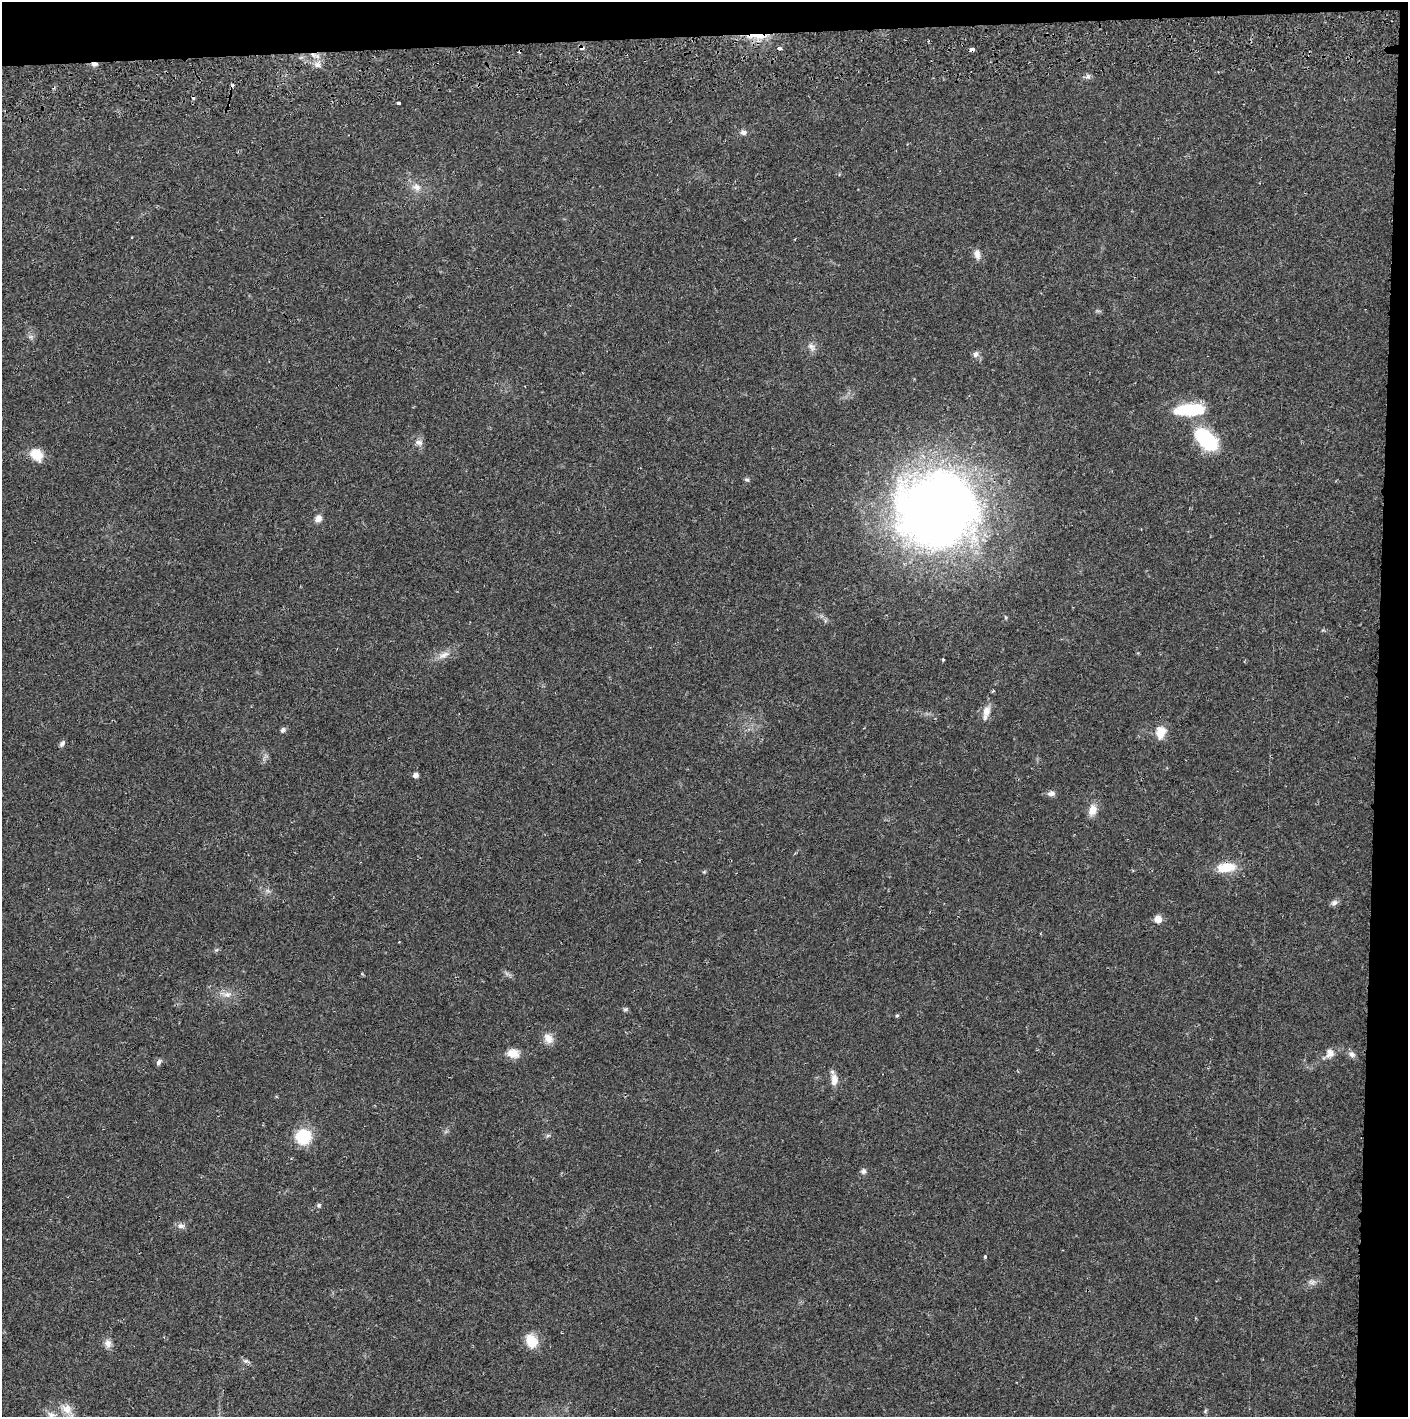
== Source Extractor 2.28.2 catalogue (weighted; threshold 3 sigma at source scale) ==
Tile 3 of 3 x 3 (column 3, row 1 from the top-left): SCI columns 2815-4220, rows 2886-4300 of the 4227 x 4359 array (HDU 1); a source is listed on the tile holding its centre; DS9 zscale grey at full resolution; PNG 1410 x 1419 px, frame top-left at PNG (2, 2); no overlay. Shown black and unused: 5% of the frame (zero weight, under 2 of 3 exposures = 3% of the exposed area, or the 3 px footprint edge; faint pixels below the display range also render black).
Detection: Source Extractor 2.28.2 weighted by HDU 2 'WHT'; one run over the whole footprint, this tile lists its part. Background 0.0223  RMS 0.0035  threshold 0.0157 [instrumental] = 3 sigma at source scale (4.5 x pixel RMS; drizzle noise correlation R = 1.50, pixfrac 1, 0.05/0.05 arcsec/px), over >= 5 px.
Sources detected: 62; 3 cosmic-ray / hot-pixel residue — not listed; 1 inside a brighter listed object's ellipse — not listed separately; the other 58 listed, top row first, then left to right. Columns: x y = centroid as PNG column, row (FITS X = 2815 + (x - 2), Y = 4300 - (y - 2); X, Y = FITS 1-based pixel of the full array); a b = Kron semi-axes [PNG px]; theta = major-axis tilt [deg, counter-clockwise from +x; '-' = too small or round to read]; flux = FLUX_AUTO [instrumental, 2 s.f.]
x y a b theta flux
753 35 18 7 -2 5.5
582 48 4 3 - 4.3
779 48 4 3 - 2.1
972 50 4 3 - 4.4
94 64 9 5 -1 1.1
318 65 8 8 - 1.8
1088 76 7 6 - 0.9
399 103 3 3 - 0.84
743 132 7 6 - 1.3
416 187 13 10 -11 2.7
977 254 13 8 -77 2.2
31 337 7 4 -18 0.72
811 347 13 7 -55 1.7
976 354 9 7 65 1.3
1191 409 32 15 -3 15
1206 440 31 18 -47 21
419 442 10 7 -6 1.5
36 455 11 8 -44 9.1
747 480 7 5 -27 0.63
937 509 74 68 16 340
318 518 9 7 49 1.9
1005 617 5 3 - 0.39
444 655 18 8 26 2.8
943 659 3 3 - 0.47
986 711 16 10 70 3.1
283 730 6 6 - 1
1160 732 13 10 81 5.3
62 743 9 5 57 0.97
415 775 5 4 - 1.7
1051 793 9 6 5 1.5
1092 810 15 10 75 3.1
1226 867 23 11 6 7.8
704 872 6 3 19 0.39
1334 903 8 7 - 1.2
1158 919 6 6 - 4.4
216 950 6 4 18 0.49
227 994 13 8 1 2.4
625 1009 6 5 - 0.64
897 1015 5 3 - 0.39
548 1038 15 10 -53 2.9
513 1053 14 10 -13 4
1330 1053 13 10 83 2.6
1352 1054 10 8 -31 1.3
159 1062 8 5 58 0.86
834 1080 15 9 88 2.9
548 1136 6 4 2 0.56
303 1137 14 13 - 14
863 1171 7 6 - 1
319 1205 6 5 - 0.57
181 1226 9 7 2 1.4
985 1257 4 4 - 0.38
1312 1282 11 6 0 1.4
531 1341 17 13 -66 6.4
108 1343 10 9 - 2
245 1361 8 6 0 0.86
67 1409 15 12 -47 3.8
1205 1411 6 4 71 0.48
51 1415 11 7 -19 1.8
Overlapping masked pixels (flux is a lower limit): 4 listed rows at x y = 753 35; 582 48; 972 50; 94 64